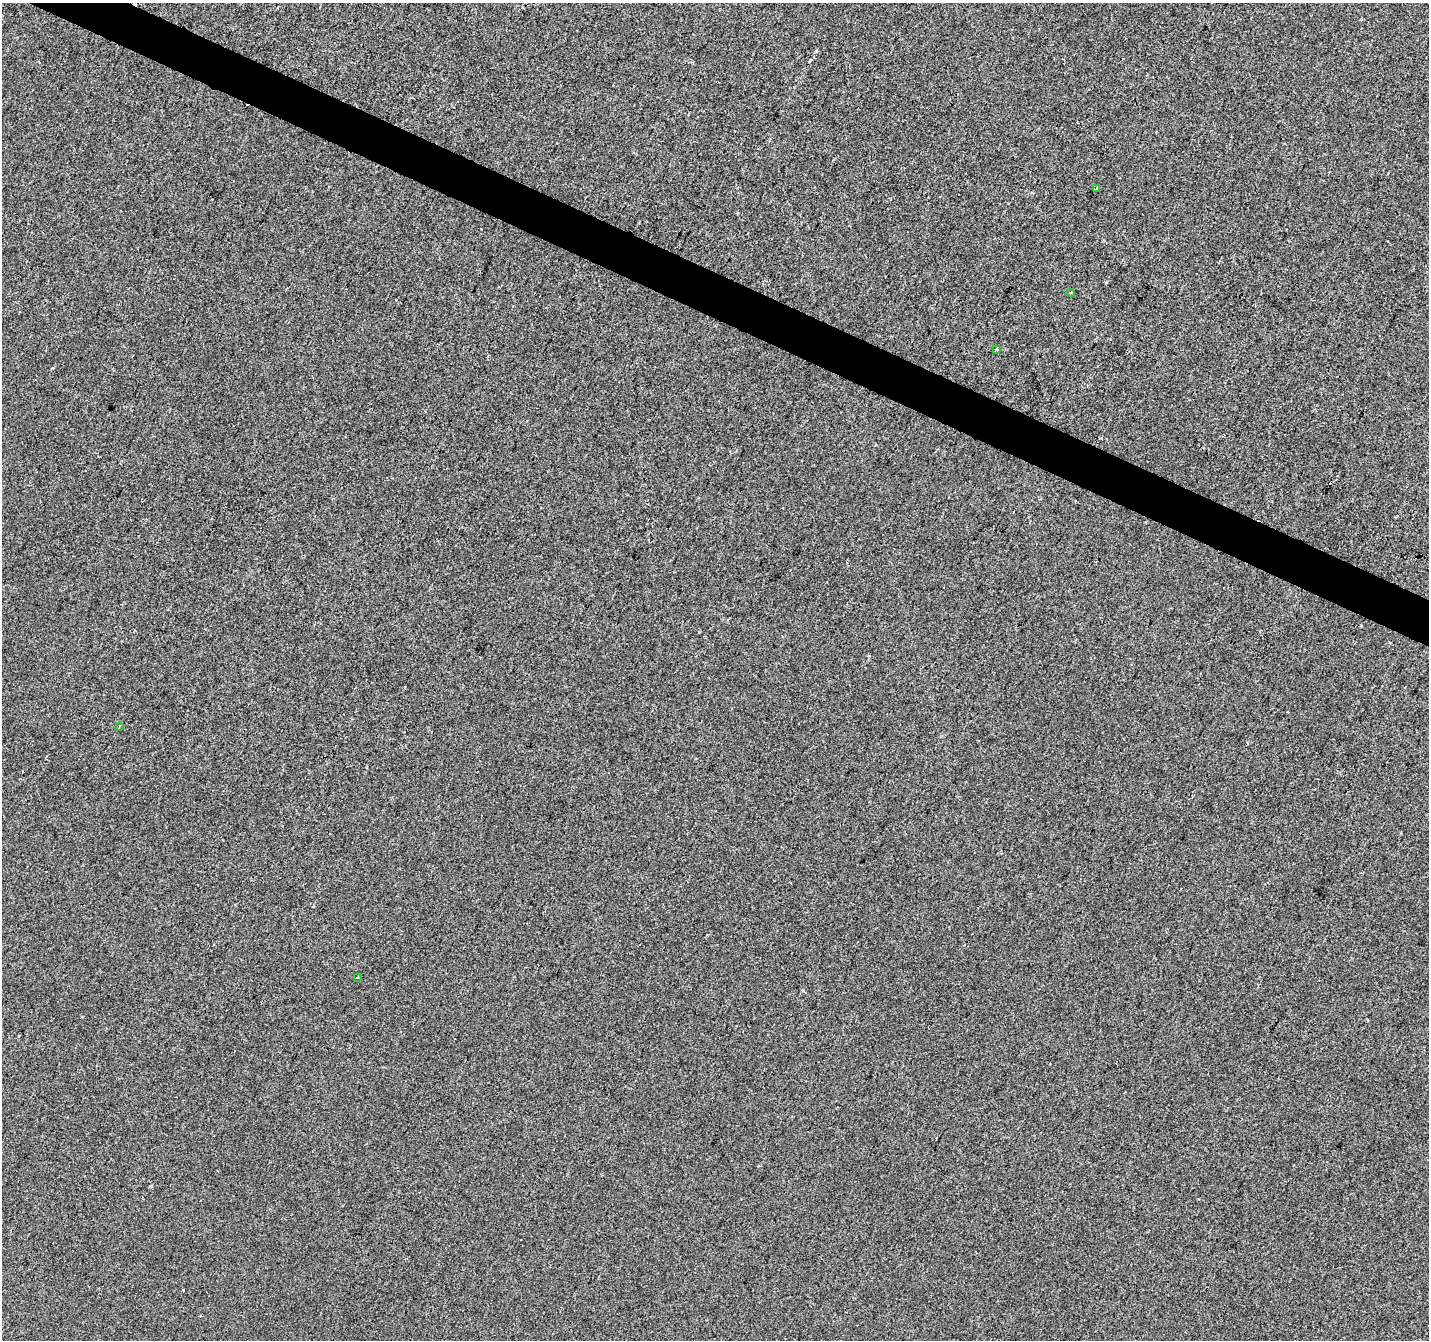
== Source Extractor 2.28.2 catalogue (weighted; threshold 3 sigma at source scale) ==
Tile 11 of 4 x 4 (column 3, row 3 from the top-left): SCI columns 2855-4281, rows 1540-2877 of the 5715 x 5821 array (HDU 1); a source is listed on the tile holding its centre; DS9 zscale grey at full resolution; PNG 1431 x 1342 px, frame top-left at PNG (2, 3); each listed source drawn as its Kron ellipse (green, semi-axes under 4 px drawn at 4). Shown black and unused: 3% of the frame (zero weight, under 2 of 3 exposures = <1% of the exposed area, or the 3 px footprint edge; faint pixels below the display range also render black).
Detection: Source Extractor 2.28.2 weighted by HDU 2 'WHT'; one run over the whole footprint, this tile lists its part. Background -3.36e-04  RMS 0.0042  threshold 0.0188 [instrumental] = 3 sigma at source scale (4.5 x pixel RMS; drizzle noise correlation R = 1.50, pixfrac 1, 0.0396/0.0396 arcsec/px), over >= 5 px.
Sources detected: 10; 5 cosmic-ray / hot-pixel residue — neither listed nor drawn; the other 5 listed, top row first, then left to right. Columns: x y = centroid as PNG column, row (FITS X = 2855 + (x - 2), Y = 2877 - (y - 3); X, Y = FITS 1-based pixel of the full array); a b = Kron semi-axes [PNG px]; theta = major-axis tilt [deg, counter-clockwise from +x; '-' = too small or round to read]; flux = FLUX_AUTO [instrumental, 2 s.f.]
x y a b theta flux
1096 189 4 3 - 0.44
1071 292 3 2 - 0.61
997 349 3 3 - 2.3
119 726 3 3 - 0.41
358 977 3 2 - 0.7